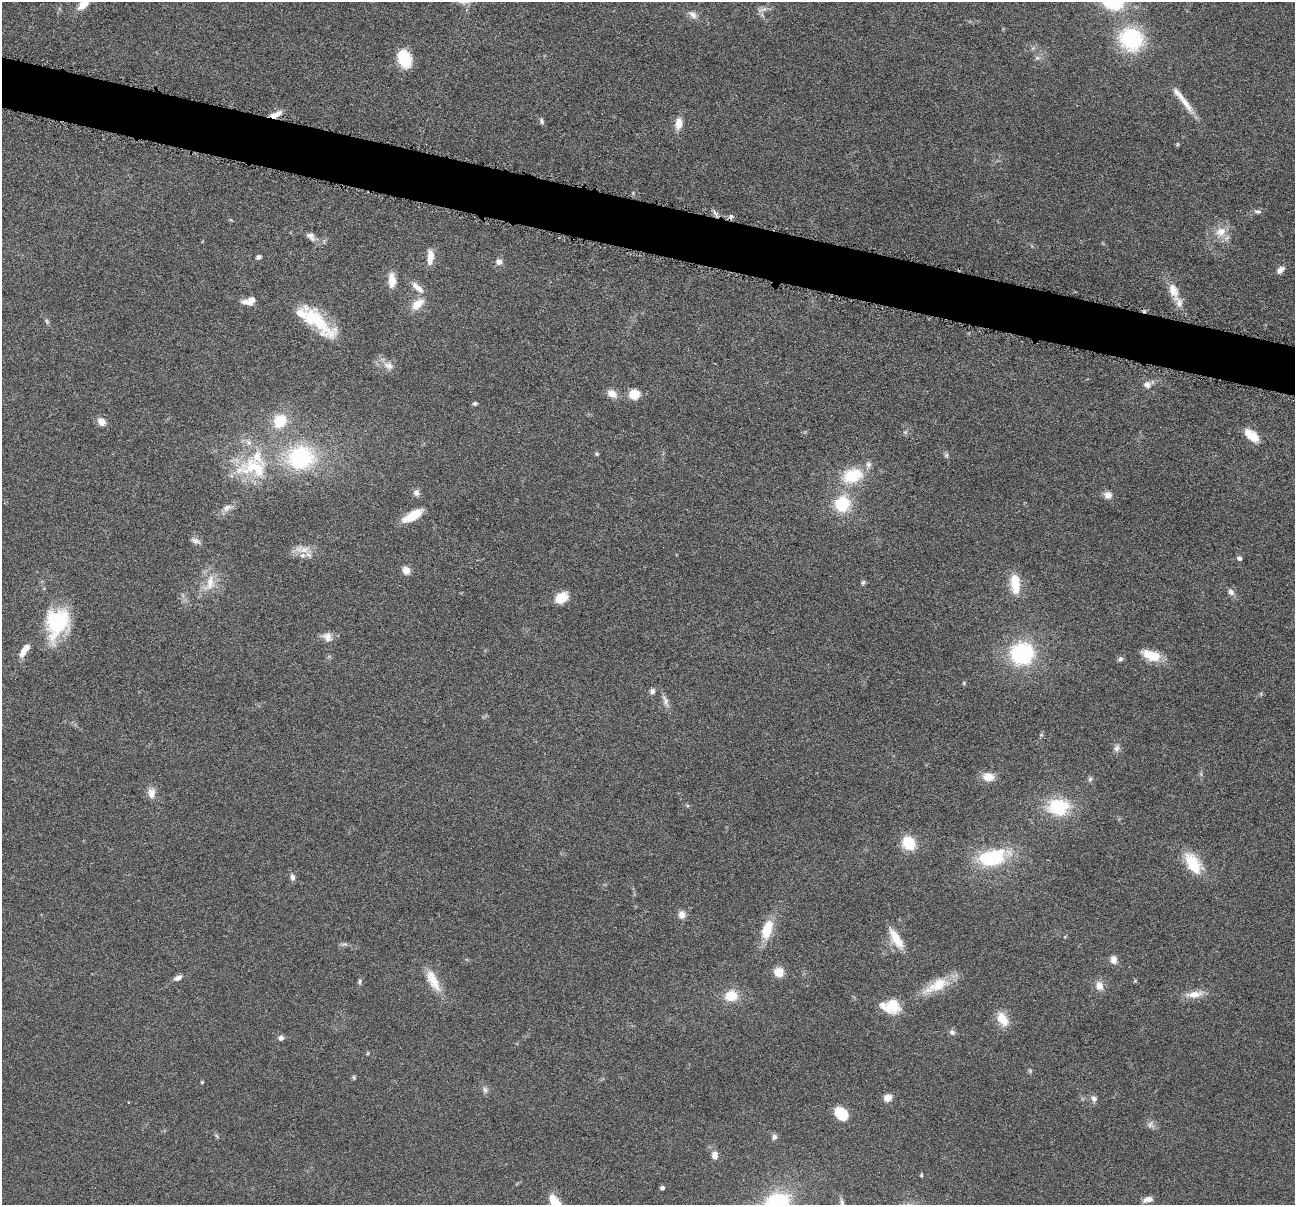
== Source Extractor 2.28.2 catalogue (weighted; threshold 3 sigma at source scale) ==
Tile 11 of 4 x 4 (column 3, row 3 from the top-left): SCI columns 2592-3884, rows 1458-2660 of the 5181 x 5198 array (HDU 1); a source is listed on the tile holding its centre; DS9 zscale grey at full resolution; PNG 1297 x 1207 px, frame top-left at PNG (2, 2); no overlay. Shown black and unused: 4% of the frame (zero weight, under 4 of 8 exposures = <1% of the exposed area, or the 3 px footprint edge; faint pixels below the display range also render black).
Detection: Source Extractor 2.28.2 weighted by HDU 2 'WHT'; one run over the whole footprint, this tile lists its part. Background 0.0374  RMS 0.0039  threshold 0.0159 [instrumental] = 3 sigma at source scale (4.09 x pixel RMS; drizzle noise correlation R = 1.36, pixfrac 0.8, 0.05/0.05 arcsec/px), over >= 5 px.
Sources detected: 116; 1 too faint to see at this stretch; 2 cosmic-ray / hot-pixel residue — not listed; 8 inside a brighter listed object's ellipse — not listed separately; the other 105 listed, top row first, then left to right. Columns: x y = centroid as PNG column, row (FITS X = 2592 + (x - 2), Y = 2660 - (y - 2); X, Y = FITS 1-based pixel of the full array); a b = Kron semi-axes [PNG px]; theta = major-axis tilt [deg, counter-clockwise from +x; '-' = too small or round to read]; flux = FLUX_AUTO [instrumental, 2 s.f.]
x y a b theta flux
83 4 17 8 46 4.8
762 10 18 5 20 1.6
693 15 14 8 -45 2.1
1131 39 21 19 -28 34
1037 58 7 4 -18 0.72
405 59 18 13 -70 13
1185 102 37 8 -54 5.3
276 114 16 6 27 3.3
542 121 8 5 -70 0.85
679 123 13 8 81 4.2
1178 144 6 4 -90 0.4
1257 211 10 6 -13 1.1
1221 232 16 13 33 5.1
311 236 15 8 -45 2.1
258 257 5 4 - 1.2
430 257 18 7 86 4.2
499 262 9 8 - 1.8
1280 270 11 7 43 1.8
392 280 19 9 -88 4.1
417 288 22 8 -42 3.6
1173 291 19 12 -69 5
249 301 17 8 16 3.6
417 304 19 10 43 5.3
316 320 52 16 -42 20
47 321 8 5 -70 0.73
388 365 14 10 -20 3
1147 385 10 9 - 2.1
612 394 12 8 -31 3.1
634 394 9 8 - 7.5
475 403 6 5 - 0.62
280 421 14 13 - 11
101 422 11 9 -45 2.7
905 432 6 6 - 0.69
1251 435 19 10 -40 6.5
597 454 5 5 - 0.46
946 455 6 6 - 0.73
300 457 32 29 10 37
251 467 54 23 16 25
853 476 21 14 17 15
416 493 9 7 -73 1.5
1108 495 10 9 - 2.3
842 504 17 16 - 15
227 508 15 9 21 2.4
413 515 24 9 30 7.4
196 541 13 7 -20 1.6
304 550 18 10 15 4
1239 558 6 6 - 0.91
406 570 9 8 - 2.7
210 583 27 13 68 7.2
863 583 7 5 63 0.69
1015 584 21 10 -84 9.7
1231 592 10 8 -52 1.6
562 598 10 8 31 9.2
57 623 36 26 73 25
327 637 14 11 -43 2.8
24 650 18 7 57 4
1022 654 19 18 - 40
1151 655 22 11 -19 7.6
1120 659 8 6 19 0.87
964 683 5 4 - 0.43
652 691 7 6 - 1.1
665 701 17 7 -71 2
1041 735 6 4 18 0.45
1117 748 9 8 - 1.5
988 777 12 9 -7 4.7
1090 779 7 6 - 0.85
151 793 16 10 -84 2.9
1058 807 27 20 1 18
909 843 12 10 -52 13
993 858 29 15 15 27
1193 864 28 15 -59 12
292 877 10 6 -82 1.3
682 915 9 8 - 2.4
767 929 24 12 73 9
896 939 30 11 -58 7.1
1113 960 11 9 -83 2.1
779 972 10 9 - 4.8
178 978 11 6 26 1.7
433 980 32 12 -63 7.2
360 981 8 5 77 0.74
937 986 38 14 27 10
1099 986 12 10 -70 3.1
1194 994 25 9 7 4.5
731 996 13 11 10 8.1
891 1007 24 15 -6 9.2
1003 1019 19 12 -58 5.9
952 1032 9 6 -51 1.1
281 1038 7 7 - 1.3
1030 1071 6 5 - 0.56
354 1077 6 4 -69 0.5
202 1082 4 4 - 0.4
485 1090 9 7 -72 1.2
888 1098 8 7 - 2.9
1094 1098 10 8 -52 1.5
841 1113 15 11 -42 8.2
1150 1124 11 8 53 1.4
217 1136 7 4 -54 0.54
774 1137 7 7 - 1.2
715 1155 9 8 - 2.2
921 1175 5 4 - 0.38
662 1188 5 4 - 0.75
1147 1199 12 6 16 2
777 1202 25 18 19 32
556 1204 19 8 -64 11
842 1204 15 6 -83 1.7
Overlapping masked pixels (flux is a lower limit): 1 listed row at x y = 276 114
Isophote crosses this tile's border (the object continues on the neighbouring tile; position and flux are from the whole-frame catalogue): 4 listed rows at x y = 83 4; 777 1202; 556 1204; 842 1204